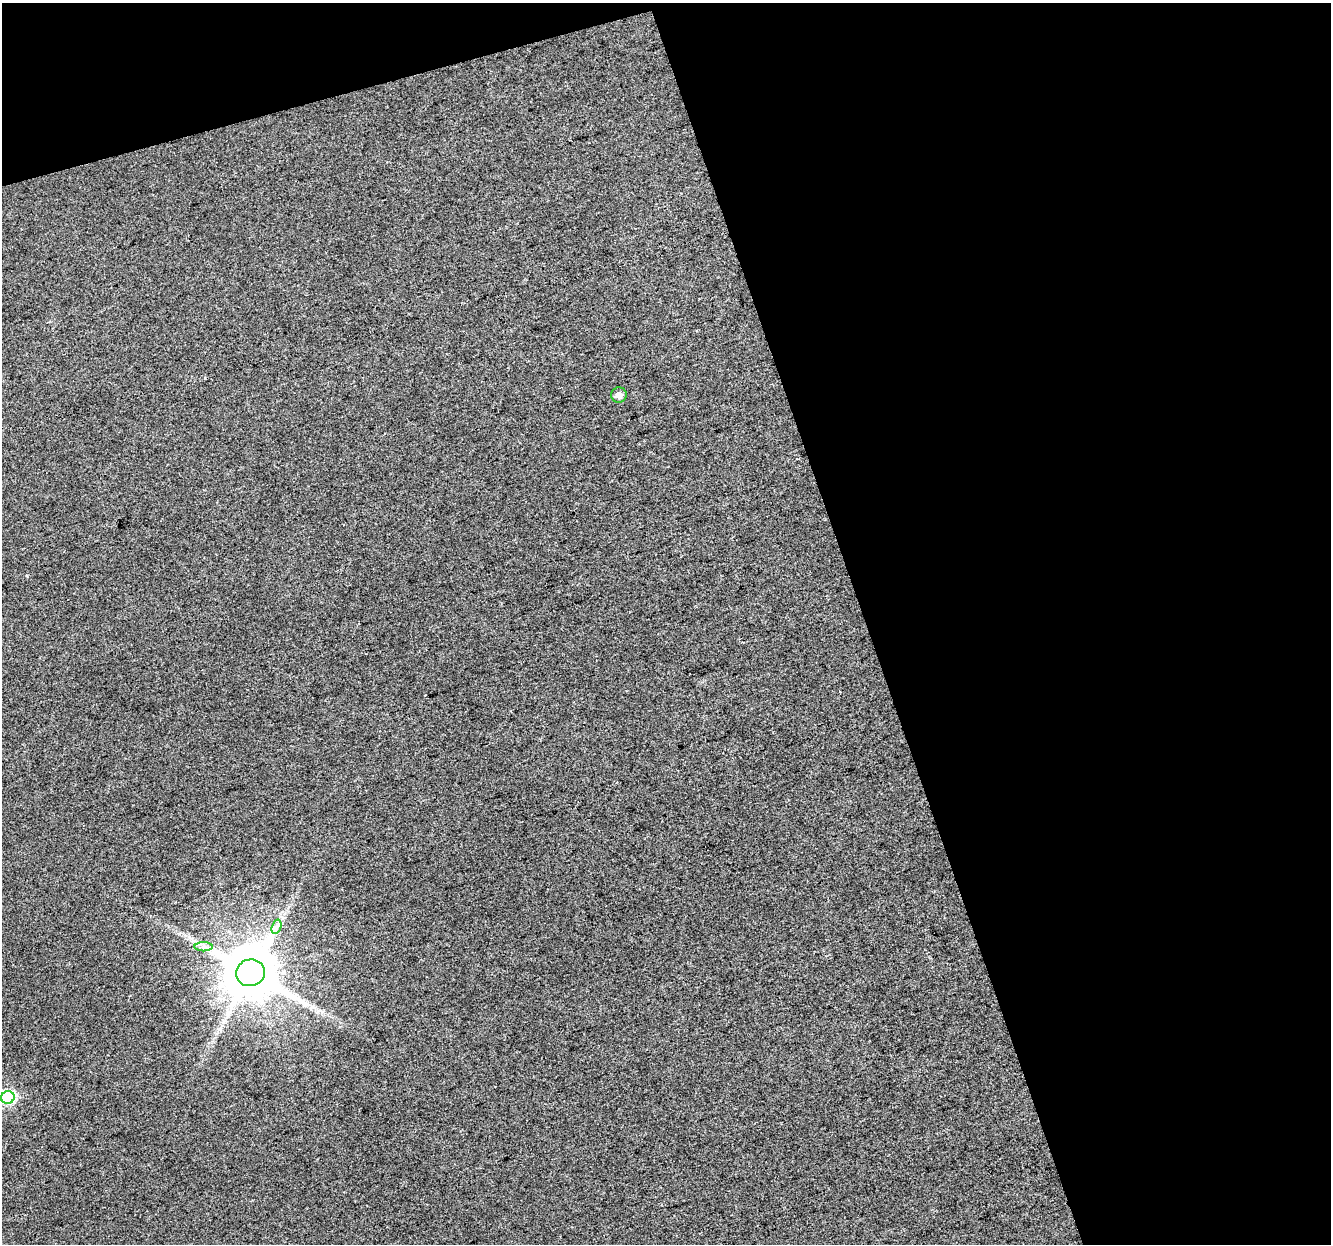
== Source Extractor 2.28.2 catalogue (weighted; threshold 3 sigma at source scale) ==
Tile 2 of 2 x 2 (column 2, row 1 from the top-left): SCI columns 1329-2657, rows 1282-2523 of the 2659 x 2579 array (HDU 1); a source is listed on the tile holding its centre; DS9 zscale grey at full resolution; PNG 1333 x 1246 px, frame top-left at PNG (2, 3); each listed source drawn as its Kron ellipse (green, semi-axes under 4 px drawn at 4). Shown black and unused: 39% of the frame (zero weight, under 3 of 4 exposures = <1% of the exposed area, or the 3 px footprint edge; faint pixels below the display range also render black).
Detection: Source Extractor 2.28.2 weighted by HDU 2 'WHT'; one run over the whole footprint, this tile lists its part. Background 0.0471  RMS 0.011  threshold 0.0513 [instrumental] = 3 sigma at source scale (4.5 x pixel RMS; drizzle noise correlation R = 1.50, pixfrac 1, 0.0396/0.0396 arcsec/px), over >= 5 px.
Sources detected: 5; all 5 listed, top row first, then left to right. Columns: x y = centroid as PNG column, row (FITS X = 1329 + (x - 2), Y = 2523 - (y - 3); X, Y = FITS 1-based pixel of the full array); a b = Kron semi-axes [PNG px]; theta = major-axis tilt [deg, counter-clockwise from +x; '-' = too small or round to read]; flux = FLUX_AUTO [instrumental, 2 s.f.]
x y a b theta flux
619 395 8 7 - 6.4
276 927 7 4 71 3.6
204 947 9 4 0 3.9
250 973 14 13 - 7800
8 1097 7 6 - 150
Isophote crosses this tile's border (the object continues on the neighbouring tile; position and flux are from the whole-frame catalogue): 1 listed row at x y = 8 1097